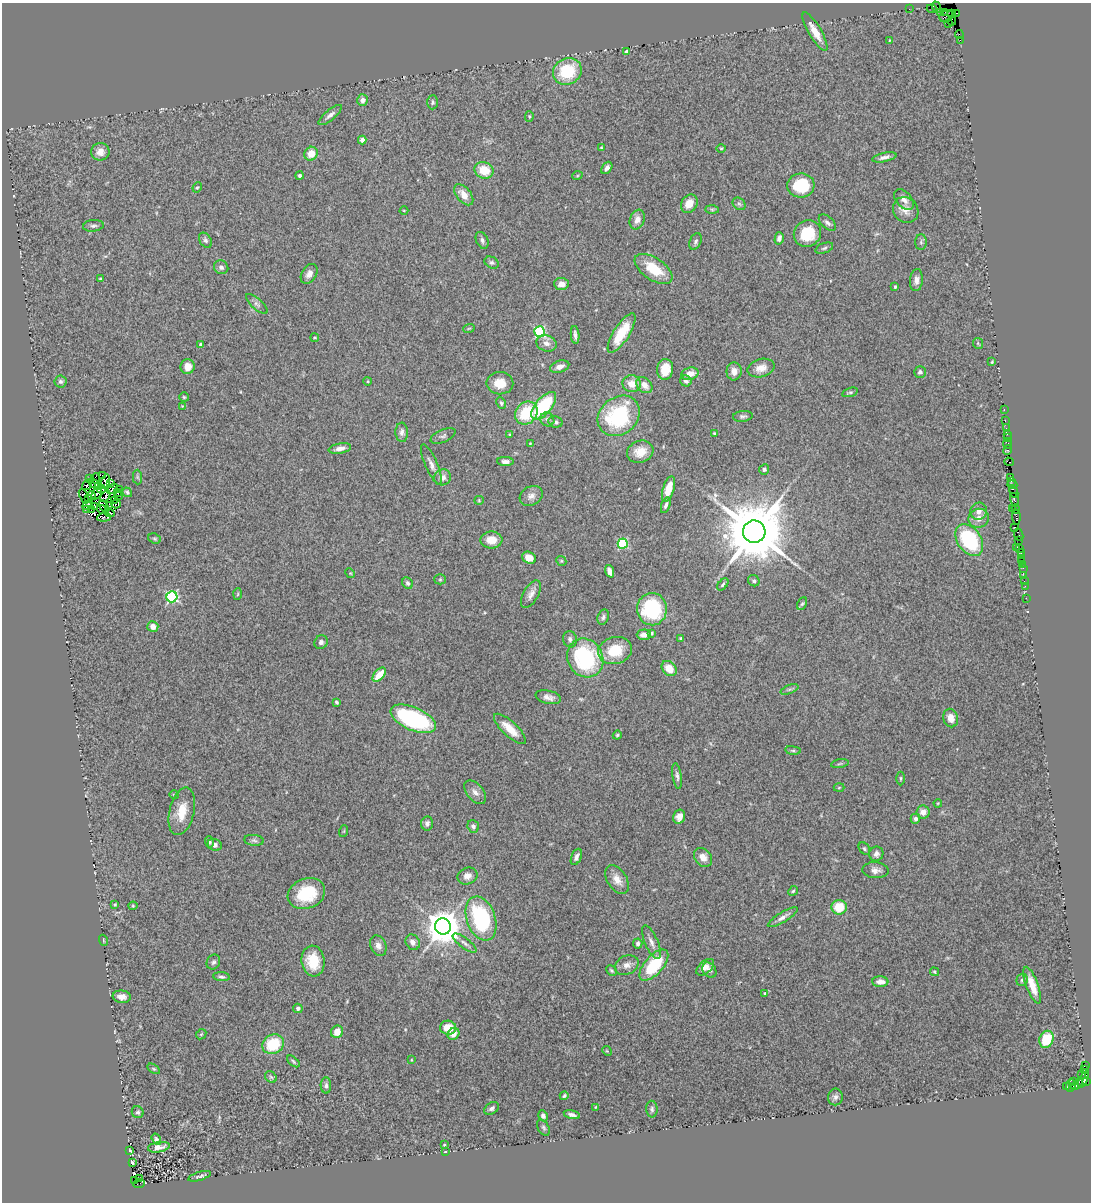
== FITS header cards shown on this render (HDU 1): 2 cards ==
NAXIS1  =                 1089
NAXIS2  =                 1200

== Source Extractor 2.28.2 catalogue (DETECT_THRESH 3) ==
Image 1089 x 1200 px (HDU 1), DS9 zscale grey, 1 PNG px = 1 image px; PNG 1093 x 1204 px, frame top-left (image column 1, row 1200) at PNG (2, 3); each listed source drawn as its Kron ellipse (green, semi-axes under 4 px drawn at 4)
Background 2.04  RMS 0.12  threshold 0.348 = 3 sigma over >= 5 px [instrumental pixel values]
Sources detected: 304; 6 with non-positive FLUX_AUTO (blend fragments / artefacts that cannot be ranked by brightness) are neither listed nor drawn; the other 298 listed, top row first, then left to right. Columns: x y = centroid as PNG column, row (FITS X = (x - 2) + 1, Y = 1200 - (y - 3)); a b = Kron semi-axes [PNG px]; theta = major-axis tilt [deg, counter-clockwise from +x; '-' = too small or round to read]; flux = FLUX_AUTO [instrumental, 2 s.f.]
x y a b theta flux
937 7 6 2 -69 130
909 9 2 2 - 44
932 9 5 2 - 44
941 12 2 2 - 37
945 12 3 2 - 41
956 13 4 2 - 91
951 14 4 3 - 110
946 16 7 6 - 590
952 21 5 3 - 87
948 24 3 2 - 220
815 32 22 6 -59 110
959 34 4 2 - 110
890 40 4 3 - 6
960 40 2 2 - 44
626 52 3 2 - 11
567 71 15 13 27 380
363 100 6 5 - 48
432 102 7 5 89 15
330 115 14 5 39 35
529 116 5 4 - 9.7
362 140 4 4 - 26
601 148 4 3 - 9.4
721 148 5 3 - 7.2
100 152 9 8 - 54
311 154 7 6 - 100
884 157 12 4 13 34
607 168 7 4 53 32
484 170 9 8 - 170
300 176 4 4 - 16
577 176 5 3 - 8.4
801 185 14 12 6 310
197 187 5 4 - 9.6
464 195 12 7 -50 84
904 200 12 7 -50 48
689 204 10 7 56 82
739 204 7 5 -42 17
712 209 7 4 -1 11
906 210 13 12 - 74
404 211 4 3 - 6.3
637 220 10 7 70 52
827 223 10 5 -42 24
93 226 10 5 6 24
807 234 14 13 - 230
779 238 6 4 75 28
205 240 8 5 -58 20
482 240 9 6 -65 22
696 241 8 5 65 19
921 242 8 5 89 17
824 248 9 5 19 16
492 263 7 5 -29 17
221 267 7 6 - 31
654 269 22 11 -34 230
309 274 11 7 58 44
101 278 4 2 - 8.7
916 280 11 6 85 44
561 284 7 6 - 54
895 287 4 3 - 9.6
257 304 14 5 -42 29
469 328 6 3 19 9.7
540 332 5 5 - 850
622 333 23 8 58 220
575 335 9 3 -84 25
315 338 4 2 - 6.8
546 343 10 8 -19 42
978 343 5 5 - 11
200 344 3 3 - 17
992 362 3 2 - 7.3
188 367 7 7 - 73
560 367 10 6 18 44
761 368 14 9 15 81
665 369 10 8 82 130
734 371 9 7 86 54
920 372 5 5 - 21
690 374 9 6 14 73
60 381 6 6 - 18
368 381 4 3 - 5.9
686 381 6 5 - 21
500 383 13 11 -1 120
632 384 9 8 - 89
644 385 9 6 -46 70
850 392 8 4 16 13
184 397 5 4 - 9.9
501 403 6 4 -64 14
182 406 2 2 - 4.7
544 406 17 8 50 520
1004 409 3 2 - 81
526 413 12 10 50 320
619 416 23 18 40 720
743 416 10 5 5 20
547 419 7 6 - 26
1005 421 2 2 - 110
555 422 7 5 -12 21
1006 428 2 2 - 57
402 432 9 6 -87 31
715 433 3 3 - 9.8
1007 434 2 2 - 92
510 435 4 3 - 8.7
443 436 13 6 24 23
1007 438 2 2 - 84
530 444 4 3 - 7.4
1008 444 5 3 - 220
340 448 11 5 11 41
1007 450 5 3 - 110
640 452 13 11 20 110
505 461 8 4 -3 30
1009 462 5 3 - 170
431 464 22 6 -66 48
764 469 5 5 - 19
102 476 4 2 - 5.2
137 477 7 4 -88 15
443 477 8 8 - 49
1011 477 4 2 - 110
90 479 3 3 - 16
96 479 5 2 - 10
1011 481 3 3 - 98
106 482 7 3 79 21
110 483 4 3 - 37
94 484 6 4 -35 4.7
87 485 6 2 55 11
1012 485 5 2 - 130
98 487 2 2 - 9.5
101 489 4 2 - 2.2
113 489 6 4 38 42
119 489 2 2 - 9.2
668 489 13 5 73 150
117 492 3 2 - 5.9
127 492 5 4 - 15
1014 492 6 3 -68 330
96 494 6 2 48 12
84 496 8 4 -64 25
91 496 4 2 - 21
105 496 6 2 59 9.3
119 496 4 2 - 12
531 496 12 9 29 47
89 498 3 2 - 12
479 500 5 4 - 8
1014 500 7 3 -77 250
114 501 4 2 - 6
116 504 4 3 - 17
88 505 6 4 25 13
110 505 3 2 - 9.1
666 505 8 4 71 23
104 506 7 2 -57 1.3
95 507 3 2 - 4.5
1012 508 2 2 - 210
91 509 3 2 - 16
101 509 4 2 - 24
1016 509 5 2 - 91
87 510 3 2 - 67
979 511 9 8 - 44
110 513 5 3 - 9.4
104 517 7 3 7 1.7
1016 517 8 3 -84 390
979 518 10 9 - 61
1015 527 2 2 - 110
754 532 11 11 - 85000
1019 534 6 3 -66 180
154 539 6 5 - 12
491 540 11 8 0 94
969 540 17 12 -55 620
1019 540 3 2 - 160
623 544 5 5 - 640
1017 547 2 2 - 140
1020 549 2 2 - 150
1021 552 3 3 - 78
1021 556 2 2 - 140
529 558 7 5 -30 72
1022 560 3 2 - 180
561 561 5 4 - 10
1022 564 2 2 - 42
1023 568 3 2 - 9
610 571 6 4 -70 56
350 573 5 4 - 7.9
1024 575 3 3 - 120
440 579 5 5 - 12
754 581 6 5 - 16
1024 581 2 2 - 4.5
408 583 6 5 - 17
723 585 7 4 52 14
1025 586 2 2 - 55
238 594 6 4 88 8.4
531 594 15 7 60 47
172 597 5 5 - 1100
1026 598 2 2 - 13
802 604 7 4 61 14
652 609 16 15 - 670
603 617 8 5 71 19
153 627 5 5 - 58
652 633 3 3 - 15
644 635 7 5 2 43
681 638 3 3 - 13
570 639 8 7 - 27
321 642 7 6 - 25
615 651 17 13 14 250
585 658 20 17 -60 830
669 668 8 6 -45 110
379 675 8 4 48 140
789 689 9 3 21 15
548 697 13 6 -13 45
336 702 3 3 - 13
951 718 9 7 -75 67
413 719 24 11 -24 1100
510 729 21 7 -43 130
617 735 4 4 - 12
793 750 8 4 -8 13
840 764 9 4 10 14
677 776 13 4 -81 25
901 778 7 3 90 11
839 787 5 3 - 7.2
475 792 14 8 -50 45
174 795 4 3 - 6
938 803 4 3 - 6.6
182 811 24 12 76 150
923 812 6 6 - 55
679 817 7 6 - 61
915 819 5 4 - 38
427 823 7 6 - 27
473 826 6 5 - 23
344 831 6 4 71 7.8
254 840 10 5 -6 22
209 842 6 4 -84 15
215 845 7 5 -20 34
864 849 7 5 -53 14
876 854 7 7 - 31
576 857 8 5 68 28
703 857 10 8 -49 62
875 870 13 8 -4 43
467 876 10 8 22 46
617 880 16 9 -57 80
793 891 5 4 - 14
306 894 19 15 21 330
115 905 3 3 - 8.5
133 906 4 4 - 7.5
839 907 7 7 - 240
783 917 17 5 32 42
481 918 23 14 -71 820
443 926 8 8 - 20000
103 940 5 3 - 7.2
413 942 8 6 -55 42
651 942 18 6 -67 46
464 943 14 5 -37 30
638 943 5 4 - 21
378 946 11 7 -67 42
313 961 15 11 -83 200
213 962 8 6 58 20
627 965 12 9 25 54
654 965 19 9 48 410
705 967 10 6 40 46
709 970 8 6 -56 26
612 971 6 4 -45 11
934 972 5 4 - 9.7
221 977 8 4 -6 17
1022 980 6 5 - 17
880 982 8 5 -2 59
1032 985 19 6 -70 120
765 994 4 3 - 15
122 997 9 6 -6 50
298 1008 5 4 - 22
448 1028 8 7 - 120
337 1032 6 6 - 89
201 1034 5 4 - 9.9
453 1034 6 5 - 50
1046 1039 9 7 65 260
273 1044 11 9 25 310
607 1051 5 4 - 8
411 1060 3 3 - 6.2
293 1061 7 3 -41 12
1085 1065 3 2 - 230
154 1069 7 4 -31 12
1084 1069 4 3 - 68
1082 1075 3 3 - 510
271 1077 6 5 - 14
1083 1079 9 4 64 270
1074 1081 3 2 - 58
1086 1081 3 2 - 100
1077 1084 7 3 42 630
326 1085 8 5 -87 22
1071 1086 6 4 85 350
1066 1087 3 2 - 110
564 1096 4 3 - 13
835 1097 8 7 - 28
596 1107 4 3 - 6.8
492 1108 8 5 33 25
652 1109 8 5 -89 20
138 1112 6 5 - 17
572 1115 8 3 -14 25
543 1116 5 4 - 27
543 1128 9 5 -60 16
156 1139 6 4 -57 15
444 1145 3 3 - 9.6
159 1147 11 5 9 46
130 1150 4 3 - 6.4
445 1152 3 2 - 4.9
132 1162 3 3 - 14
200 1176 12 4 17 18
140 1179 3 2 - 3.3
134 1181 3 3 - 450
139 1183 6 2 21 260
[6 non-positive-flux detections neither listed nor drawn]